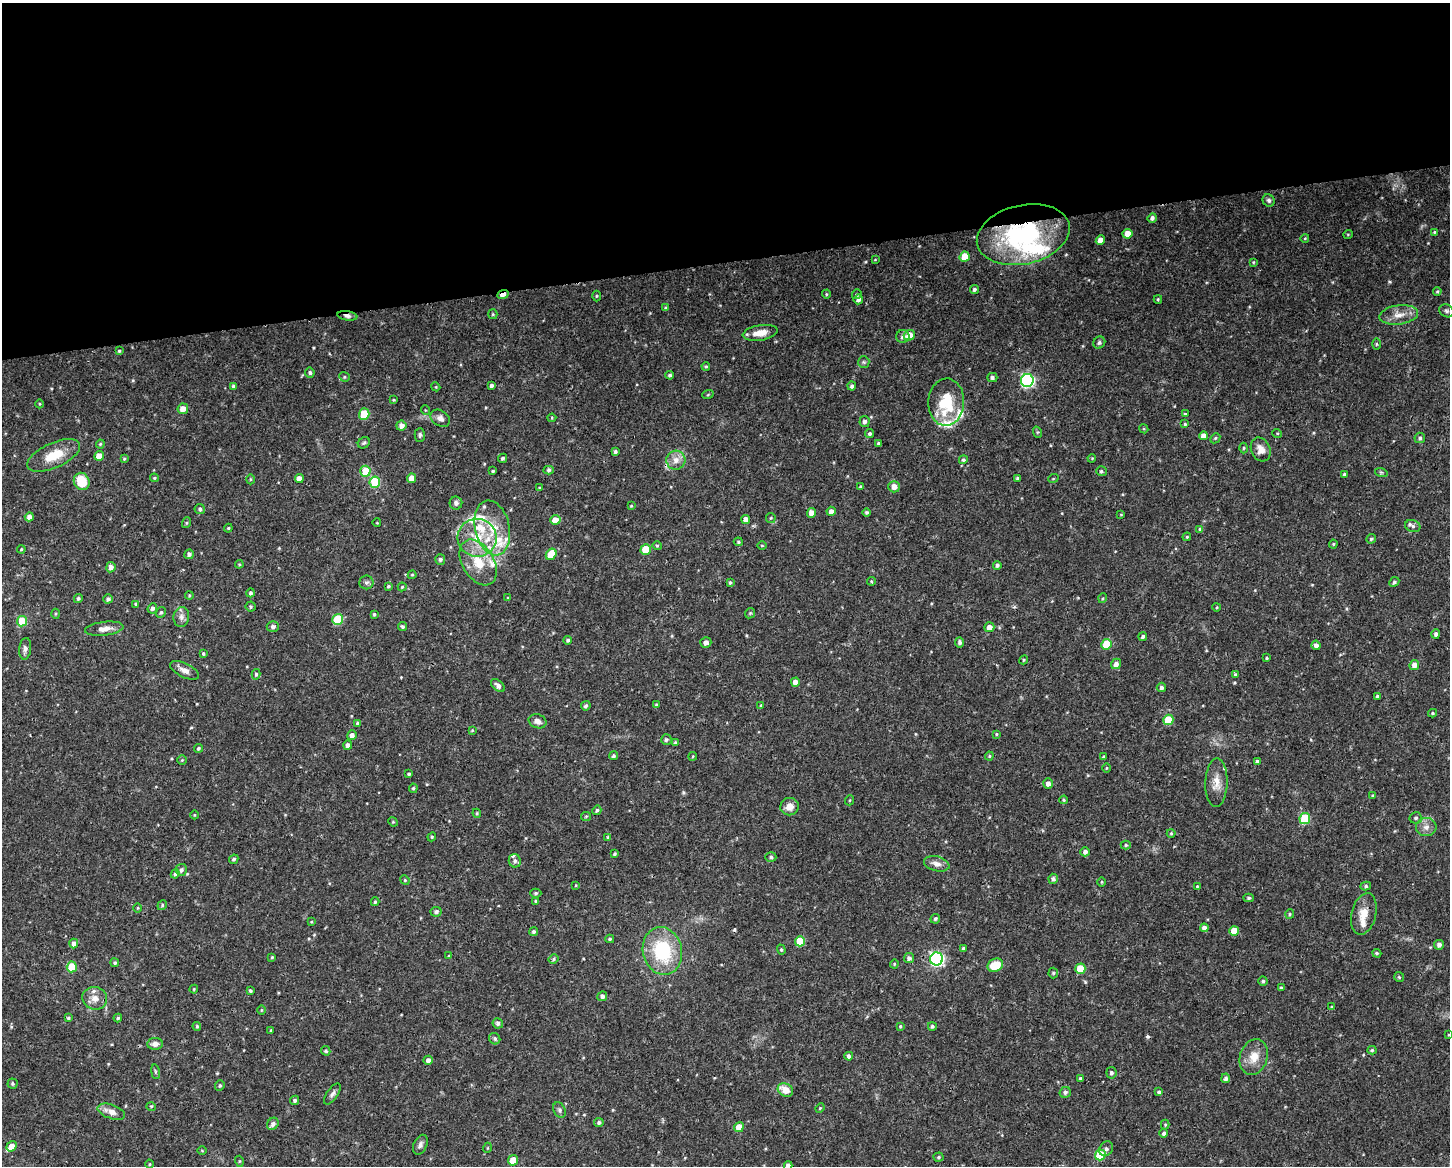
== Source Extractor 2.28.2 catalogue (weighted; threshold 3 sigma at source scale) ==
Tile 2 of 3 x 4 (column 2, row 1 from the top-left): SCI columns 1509-2956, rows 3493-4656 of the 4414 x 4656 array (HDU 1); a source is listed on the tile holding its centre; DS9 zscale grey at full resolution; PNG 1452 x 1168 px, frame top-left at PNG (2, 3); each listed source drawn as its Kron ellipse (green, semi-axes under 4 px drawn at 4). Shown black and unused: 22% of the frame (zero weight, under 3 of 4 exposures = <1% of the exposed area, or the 3 px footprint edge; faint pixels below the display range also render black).
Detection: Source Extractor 2.28.2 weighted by HDU 2 'WHT'; one run over the whole footprint, this tile lists its part. Background 0.0525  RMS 0.0029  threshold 0.0132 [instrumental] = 3 sigma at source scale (4.5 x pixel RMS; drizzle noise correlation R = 1.50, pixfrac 1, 0.0396/0.0396 arcsec/px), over >= 5 px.
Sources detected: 332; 2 cosmic-ray / hot-pixel residue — neither listed nor drawn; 14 inside a brighter listed object's ellipse — not listed separately; the other 316 listed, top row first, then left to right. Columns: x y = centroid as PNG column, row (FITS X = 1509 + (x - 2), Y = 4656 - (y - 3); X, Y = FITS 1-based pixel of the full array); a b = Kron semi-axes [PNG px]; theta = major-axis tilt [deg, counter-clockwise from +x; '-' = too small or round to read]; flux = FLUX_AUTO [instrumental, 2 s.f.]
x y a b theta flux
1269 200 6 5 - 0.68
1152 218 5 4 - 0.81
1434 232 3 3 - 0.25
1127 234 5 4 - 3.2
1348 234 5 3 - 0.24
1023 235 47 29 13 40
1305 238 4 3 - 0.22
1100 240 5 4 - 1.8
965 257 5 5 - 7.6
875 260 4 2 - 0.18
1253 262 3 3 - 0.26
974 289 4 4 - 0.65
1437 291 4 3 - 0.35
826 294 4 4 - 0.31
857 294 5 4 - 0.43
503 295 6 3 22 2.4
596 296 5 3 - 0.28
858 299 5 4 - 1.1
1158 299 4 3 - 0.31
666 308 4 3 - 0.48
1447 311 7 6 - 0.74
493 314 5 4 - 0.35
1399 315 19 9 7 3.2
347 316 10 4 -8 1
760 333 18 7 10 3.3
909 335 5 5 - 3.8
903 336 6 6 - 1.3
1099 343 6 5 - 0.61
1376 344 6 4 -90 0.4
119 351 4 3 - 0.36
864 362 6 5 - 0.56
706 366 4 3 - 0.35
310 373 5 4 - 0.6
670 375 4 4 - 0.6
344 377 5 4 - 0.41
992 377 5 4 - 0.79
1027 380 6 6 - 50
491 385 3 3 - 0.64
234 386 4 4 - 0.57
852 386 4 4 - 0.66
436 387 4 3 - 0.26
708 394 6 3 21 0.35
394 400 4 3 - 0.27
946 402 23 18 87 11
39 404 4 3 - 0.25
183 409 5 5 - 2.5
425 410 5 3 - 0.23
364 414 6 5 - 11
1185 414 4 4 - 0.39
440 418 10 7 -33 1.4
552 418 4 4 - 0.29
864 422 5 5 - 0.92
1185 424 4 4 - 0.4
401 426 5 5 - 1.6
1144 429 5 3 - 0.29
1037 432 6 4 -72 0.35
1277 433 5 3 - 0.24
870 434 5 4 - 0.58
420 435 7 5 89 0.6
1203 436 4 4 - 1.5
1215 438 5 4 - 0.41
1420 438 5 5 - 0.62
364 443 6 5 - 0.5
878 443 4 3 - 0.43
100 444 4 4 - 0.31
1244 448 5 3 - 0.31
1261 449 12 9 -64 2.5
615 452 3 3 - 0.51
54 455 28 12 24 6.8
99 456 5 4 - 2.6
503 458 5 4 - 0.54
1092 458 4 3 - 0.25
124 459 3 3 - 0.34
676 460 9 9 - 2.3
963 460 4 4 - 0.5
549 470 5 4 - 0.57
365 471 5 5 - 8.4
493 471 3 2 - 0.28
1101 471 5 5 - 0.5
1381 472 6 4 -18 0.41
1344 474 4 3 - 0.45
154 478 4 3 - 0.34
299 478 4 4 - 1.6
412 478 5 4 - 2.5
1018 478 4 4 - 0.64
250 479 5 3 - 0.29
1053 479 5 3 - 0.24
82 481 9 7 -67 7
375 482 5 5 - 18
860 486 3 3 - 0.31
894 487 5 5 - 2.2
539 488 4 3 - 0.31
456 503 6 6 - 0.89
631 506 3 3 - 0.26
200 509 5 5 - 0.64
831 511 4 4 - 1.2
867 512 4 4 - 0.49
811 513 5 4 - 2.2
1121 515 4 3 - 0.2
29 517 4 4 - 1.2
771 518 5 5 - 0.35
746 519 4 4 - 1.8
555 520 5 5 - 4
186 523 5 3 - 0.33
377 523 4 2 - 0.21
1413 526 8 6 -18 0.88
228 528 4 4 - 0.34
492 528 28 17 -77 10
1200 529 4 4 - 0.43
1187 537 4 3 - 0.32
477 538 19 19 - 9
1371 539 5 4 - 0.46
738 542 4 3 - 0.35
1333 544 4 4 - 0.33
762 545 5 3 - 0.28
657 546 5 4 - 0.38
21 549 4 3 - 0.29
646 549 5 5 - 7
189 554 5 5 - 0.79
551 554 6 5 - 5.4
440 559 5 5 - 0.61
478 562 25 15 -59 7.7
239 564 4 4 - 0.29
997 565 4 4 - 0.61
111 567 5 4 - 1.3
412 575 4 4 - 0.3
871 581 4 4 - 0.32
366 582 7 7 - 0.7
730 582 4 3 - 0.46
1394 582 5 4 - 0.55
388 586 3 3 - 0.4
402 587 4 4 - 0.33
250 593 4 4 - 0.58
189 595 4 4 - 0.3
78 598 4 4 - 0.52
508 598 4 4 - 0.28
1103 598 5 3 - 0.3
108 599 4 4 - 0.73
136 604 4 4 - 0.39
251 607 5 5 - 0.44
1217 607 4 3 - 0.22
152 608 5 4 - 0.71
161 612 5 4 - 0.51
750 613 5 4 - 0.38
56 614 5 3 - 0.32
374 614 3 3 - 0.38
181 617 10 7 82 1.3
338 619 5 5 - 16
22 621 5 5 - 7.6
273 626 6 5 - 0.8
402 627 4 4 - 0.47
989 627 5 4 - 1.8
104 629 19 7 7 2.2
1436 634 5 4 - 0.75
1143 637 4 3 - 0.7
568 640 4 4 - 0.54
706 642 5 5 - 1.3
960 642 5 4 - 0.62
1106 644 5 5 - 8.2
1316 645 4 4 - 1.1
25 649 11 6 83 1.1
203 654 3 3 - 0.4
1267 658 3 3 - 0.32
1024 660 4 4 - 0.37
1116 664 5 5 - 1.5
1414 665 5 4 - 2
185 670 15 7 -26 1.7
256 674 5 4 - 0.47
1235 675 4 4 - 0.5
795 682 4 4 - 1.6
498 685 8 5 -41 1.2
1161 687 5 4 - 0.75
1377 696 4 3 - 0.66
656 705 4 3 - 0.46
761 705 4 3 - 0.32
586 706 5 4 - 0.6
1432 713 4 3 - 0.35
1168 720 5 5 - 7.3
538 721 9 7 -17 1.6
357 723 4 4 - 0.45
472 730 4 4 - 0.26
996 734 4 3 - 0.29
352 735 5 4 - 1.3
666 740 5 5 - 0.62
675 743 4 3 - 0.45
348 745 4 4 - 1.2
199 748 4 4 - 0.51
613 756 4 4 - 0.51
693 756 4 3 - 0.28
989 756 4 4 - 0.36
1104 757 4 3 - 0.5
182 760 5 4 - 0.3
1257 761 4 4 - 0.63
1106 768 5 3 - 0.28
409 774 3 3 - 0.44
1048 783 5 5 - 1.1
1216 783 24 11 88 3.5
413 788 5 4 - 0.4
1372 796 4 4 - 0.31
850 800 5 3 - 0.28
1064 800 4 3 - 0.33
789 807 9 8 - 2.2
597 810 5 4 - 0.53
477 813 4 4 - 0.34
194 815 4 3 - 0.24
586 816 5 4 - 0.33
1416 818 6 5 - 0.62
1305 819 5 5 - 13
393 822 5 4 - 0.29
1426 827 10 9 - 1.8
1171 833 4 4 - 0.29
432 837 4 4 - 0.36
608 837 4 3 - 0.34
1126 845 5 4 - 0.43
1085 852 5 4 - 0.93
614 854 4 3 - 0.36
771 857 5 5 - 0.51
234 859 5 4 - 0.51
515 861 7 6 - 0.92
937 864 13 7 -15 1.7
181 870 6 5 - 0.85
175 874 4 4 - 0.58
1053 879 5 4 - 0.78
405 880 5 4 - 0.36
1102 882 5 3 - 0.26
576 885 4 2 - 0.21
1197 886 3 3 - 0.23
1366 886 5 4 - 0.52
536 893 6 4 0 0.46
1249 898 5 4 - 0.56
535 901 3 3 - 0.31
375 902 4 3 - 0.5
162 905 5 4 - 0.39
137 908 5 3 - 0.27
436 912 5 5 - 0.84
1290 914 5 4 - 0.36
1364 914 21 12 76 4.2
935 919 5 4 - 0.5
311 922 4 3 - 0.25
1204 928 4 4 - 1.1
1234 931 5 5 - 5.6
533 932 4 4 - 0.51
610 939 4 4 - 0.43
800 941 5 5 - 7
74 943 5 4 - 1.1
1439 945 5 4 - 0.96
963 948 4 3 - 0.64
781 950 5 4 - 0.38
662 951 24 19 -77 19
1377 953 4 4 - 0.4
449 956 4 4 - 0.32
272 957 4 4 - 0.34
909 958 5 5 - 1
554 959 5 3 - 0.44
936 959 6 6 - 58
115 963 4 4 - 0.52
894 964 4 4 - 0.29
995 965 8 6 24 5.9
72 967 5 5 - 12
1080 969 5 5 - 8.9
1053 973 5 5 - 0.37
1399 977 5 5 - 0.42
1263 981 4 4 - 0.48
1281 988 3 3 - 0.52
194 989 4 4 - 0.28
250 991 4 4 - 0.52
602 996 5 4 - 0.84
95 998 12 11 - 2.7
1332 1007 4 3 - 0.32
261 1010 5 3 - 0.24
68 1018 4 3 - 0.36
118 1018 4 4 - 0.42
498 1023 5 5 - 0.74
197 1026 4 3 - 0.37
900 1026 4 3 - 0.3
932 1026 4 4 - 0.55
271 1030 3 3 - 0.27
1448 1035 4 2 - 0.24
495 1039 6 5 - 0.54
155 1044 8 6 7 1.4
1372 1050 4 4 - 0.43
326 1051 5 4 - 0.51
849 1056 4 4 - 0.93
1254 1057 18 13 71 4.2
428 1060 4 4 - 1.2
155 1072 7 3 -81 0.36
1111 1073 5 5 - 0.69
1080 1078 3 3 - 0.39
1226 1078 5 4 - 0.88
12 1084 5 5 - 0.44
220 1086 5 4 - 0.44
785 1090 8 6 -28 3.7
1065 1092 6 5 - 0.82
1159 1092 4 4 - 0.67
332 1094 12 5 55 0.95
295 1100 5 4 - 0.63
151 1106 5 3 - 0.26
820 1108 5 3 - 0.26
559 1110 8 5 -63 0.73
111 1112 14 7 -19 2.6
599 1122 5 4 - 0.68
273 1124 6 5 - 1.1
1165 1125 5 4 - 0.34
739 1127 5 4 - 4.3
1164 1133 4 4 - 0.68
420 1145 10 6 66 0.98
11 1146 5 4 - 2.8
487 1148 5 3 - 0.25
1106 1149 8 6 55 0.91
202 1150 5 3 - 0.22
1100 1155 5 5 - 11
939 1157 5 4 - 0.41
513 1160 5 5 - 5.2
239 1161 5 3 - 0.33
150 1164 4 3 - 0.23
788 1166 4 4 - 1.8
Overlapping masked pixels (flux is a lower limit): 4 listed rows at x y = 1023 235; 503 295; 347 316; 477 538
Isophote crosses this tile's border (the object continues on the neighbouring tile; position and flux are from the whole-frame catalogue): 1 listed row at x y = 788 1166